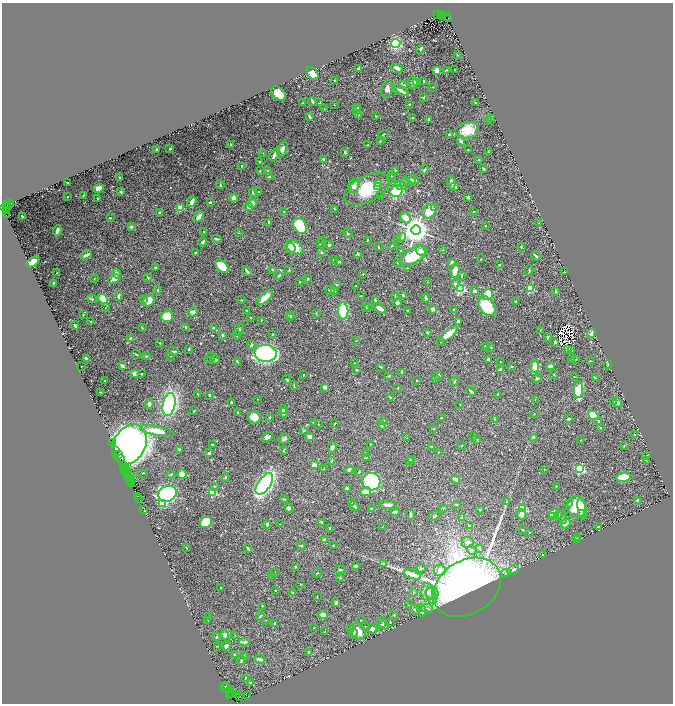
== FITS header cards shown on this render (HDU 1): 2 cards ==
NAXIS1  =                 1342
NAXIS2  =                 1403

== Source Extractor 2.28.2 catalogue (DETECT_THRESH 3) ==
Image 1342 x 1403 px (HDU 1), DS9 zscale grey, zoomed out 1/2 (1 PNG px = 2 x 2 image px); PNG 675 x 706 px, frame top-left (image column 2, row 1402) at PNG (2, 3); each listed source drawn as its Kron ellipse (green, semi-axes under 4 px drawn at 4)
Background 2.89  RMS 0.025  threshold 0.0744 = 3 sigma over >= 5 px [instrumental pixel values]
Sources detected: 657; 80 cannot appear on this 1/2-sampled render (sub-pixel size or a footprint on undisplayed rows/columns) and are neither listed nor drawn; of the other 577, the 500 brightest by FLUX_AUTO listed and drawn (77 fainter detections omitted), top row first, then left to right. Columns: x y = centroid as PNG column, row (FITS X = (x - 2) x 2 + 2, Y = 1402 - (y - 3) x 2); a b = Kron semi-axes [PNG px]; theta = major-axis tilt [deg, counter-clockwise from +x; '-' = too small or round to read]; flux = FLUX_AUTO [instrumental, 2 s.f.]
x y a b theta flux
438 15 2 1 - 520
441 15 2 1 - 400
442 17 3 1 - 690
446 17 4 2 - 920
448 19 3 2 - 890
396 43 5 4 - 290
421 49 4 2 - 13
457 55 2 2 - 2.7
397 68 6 3 -21 24
359 69 3 2 - 22
447 70 3 2 - 5.2
454 70 2 1 - 2.1
437 71 2 2 - 120
312 73 7 5 -51 44
334 81 2 1 - 3
423 81 2 2 - 4.7
413 82 6 5 - 17
417 83 2 2 - 40
404 85 4 3 - 5.4
433 87 3 2 - 2.3
387 89 9 5 80 22
401 91 8 3 -29 25
279 93 8 6 -40 64
424 98 3 3 - 5.5
312 101 4 2 - 11
303 103 2 2 - 4.3
320 103 3 2 - 4.2
476 103 2 2 - 3.4
409 104 2 2 - 5.6
334 105 2 1 - 2.2
357 108 2 2 - 3.7
324 109 4 3 - 4
356 110 3 3 - 12
359 115 3 2 - 2.1
376 116 3 2 - 2.2
309 117 4 2 - 12
413 118 2 2 - 7.3
491 118 3 3 - 3.6
429 119 3 2 - 6.7
488 120 4 3 - 4.2
467 130 12 8 11 110
449 134 2 2 - 9.9
383 135 5 2 - 4.3
380 141 3 2 - 3.3
461 141 5 4 - 9.9
231 145 3 2 - 2.8
368 145 2 2 - 3.6
170 149 2 2 - 8
282 149 8 5 69 21
156 150 4 2 - 6.3
468 150 3 2 - 3.6
345 152 3 2 - 5.7
488 152 3 2 - 4.7
263 153 2 2 - 2.1
275 154 7 3 63 28
323 159 3 2 - 8.9
479 160 2 2 - 5.3
260 162 4 2 - 5.9
241 166 3 2 - 3.5
484 169 2 2 - 21
395 170 3 2 - 2.2
424 170 5 4 - 6.8
260 171 3 2 - 2.7
267 171 3 2 - 2.6
391 176 2 2 - 2.7
270 177 3 2 - 7.7
120 178 3 2 - 6.1
391 178 4 2 - 4.3
412 179 7 2 -20 25
412 181 2 2 - 19
405 182 5 4 - 6.9
451 182 7 3 -85 22
67 183 2 2 - 3.6
378 184 3 3 - 22
220 185 4 3 - 4.7
401 185 6 4 -25 14
354 186 7 5 75 21
377 187 3 2 - 37
455 187 3 2 - 26
99 188 5 4 - 23
367 189 24 13 27 200
397 191 6 5 - 210
121 192 3 2 - 7.7
258 192 3 2 - 5
253 193 4 3 - 7.6
83 195 3 2 - 2.8
381 195 4 2 - 4.1
68 197 2 1 - 3.1
468 197 4 3 - 6
234 198 4 4 - 17
98 199 2 2 - 5.9
192 201 6 3 68 24
210 202 3 2 - 6.7
9 204 4 2 - 1100
252 204 4 3 - 36
7 205 2 1 - 730
6 207 6 2 9 1600
249 207 4 4 - 22
434 207 4 3 - 4
180 208 4 3 - 50
335 209 2 1 - 2.2
6 210 3 2 - 1700
284 211 2 2 - 2.8
429 211 8 6 46 80
474 211 3 2 - 3.5
159 213 4 3 - 7.8
6 215 2 1 - 2700
22 216 3 2 - 9.4
199 217 6 4 50 19
110 218 4 2 - 3.9
406 218 6 5 - 43
269 222 4 3 - 11
539 223 2 2 - 2.1
300 226 8 6 -58 270
485 226 2 2 - 2.2
131 227 3 2 - 11
57 230 5 2 - 30
416 230 5 4 - 7600
204 232 3 2 - 3.4
239 233 3 2 - 2.1
348 233 5 2 - 3.6
402 237 4 3 - 19
217 239 4 2 - 8.2
323 240 2 2 - 2.1
367 240 4 2 - 2.8
397 240 3 3 - 4.5
203 242 5 4 - 7.2
320 244 3 3 - 3.7
329 245 2 2 - 8.1
391 245 2 2 - 3.1
295 247 10 6 -32 120
378 247 3 2 - 3.3
521 247 4 2 - 3.1
291 248 5 5 - 27
401 250 3 2 - 5.1
443 250 4 3 - 7.8
421 251 6 3 -46 15
322 252 3 3 - 6.1
195 253 3 2 - 3.7
357 254 3 3 - 5
86 255 6 2 23 19
413 256 15 7 30 170
536 256 5 2 - 12
334 259 2 2 - 2.8
481 259 3 2 - 2.7
33 262 7 4 36 73
339 262 3 3 - 8.9
452 262 3 2 - 9.3
398 263 2 2 - 2.5
499 265 3 2 - 2.8
222 266 8 5 -44 110
155 268 2 2 - 4.3
407 268 3 2 - 3.4
272 269 3 3 - 4.6
289 270 4 2 - 4.2
529 270 5 2 - 5.7
247 271 5 2 - 20
455 271 7 3 77 57
565 272 2 2 - 4.6
57 273 3 2 - 4.2
117 274 5 4 - 24
363 274 2 2 - 5
279 275 3 2 - 7
462 276 4 2 - 4.8
148 277 3 2 - 4.4
94 278 4 2 - 2.8
114 279 6 4 25 35
307 279 2 2 - 15
300 282 3 2 - 3.3
427 282 2 2 - 2.1
54 283 2 2 - 13
336 284 3 2 - 4.2
455 284 4 3 - 11
356 286 2 2 - 3.5
460 288 3 3 - 670
530 288 3 3 - 330
158 290 2 2 - 7.3
330 290 5 2 - 10
335 291 4 2 - 6.4
475 291 2 2 - 48
556 292 2 2 - 16
488 294 5 5 - 95
403 295 2 2 - 8.6
118 296 5 3 - 8.2
361 296 2 2 - 3.1
395 296 3 2 - 2.3
265 298 10 4 40 73
425 298 4 2 - 16
92 299 5 3 - 7.2
103 299 5 4 - 96
144 299 3 2 - 3.1
241 300 2 2 - 3.3
149 301 6 5 - 78
376 301 4 3 - 8.3
516 301 4 3 - 5
397 303 4 3 - 30
487 306 11 7 -52 220
366 307 3 2 - 4.4
368 307 3 2 - 2.3
105 308 3 3 - 2.4
380 308 6 3 -29 46
433 309 2 2 - 57
454 309 4 2 - 4.5
407 310 2 2 - 3.3
247 311 3 2 - 8.5
343 311 8 5 -89 150
193 312 5 4 - 22
316 313 4 2 - 2.2
83 314 3 2 - 3
291 315 4 3 - 7.2
167 316 6 5 - 86
251 318 2 2 - 2.6
290 318 4 2 - 7.8
261 320 2 2 - 5
91 321 3 2 - 4.6
458 321 3 2 - 9.7
75 326 4 2 - 8.3
185 327 2 2 - 6.9
142 328 4 2 - 2.2
213 328 3 2 - 7.6
239 330 6 3 74 6.4
540 330 3 2 - 2.3
427 332 2 2 - 5.4
591 333 4 4 - 18
272 334 3 2 - 5.3
449 334 11 3 39 110
222 335 3 3 - 6.6
237 336 4 3 - 4.6
547 337 4 3 - 8
131 339 4 3 - 18
356 341 3 2 - 2.1
441 341 3 2 - 3.8
555 342 2 2 - 9.6
160 343 2 2 - 2.9
251 345 5 3 - 9
485 346 2 2 - 3.1
491 347 3 3 - 3.6
189 349 3 2 - 3.9
567 350 3 2 - 3.9
173 351 5 2 - 9.5
571 351 2 2 - 11
266 353 11 8 -5 930
136 354 4 2 - 4.5
146 356 4 3 - 5.9
171 356 3 2 - 2.2
86 358 3 2 - 12
210 358 5 2 - 3.9
215 359 5 3 - 18
488 359 3 3 - 9.5
576 359 3 2 - 2.2
571 360 3 2 - 6.2
500 361 2 2 - 2.2
590 361 3 2 - 2.5
238 362 4 3 - 4.4
354 363 2 2 - 2.6
608 365 4 2 - 2.5
82 366 2 1 - 2.8
122 366 4 2 - 17
512 366 4 3 - 3
550 366 4 2 - 16
381 367 3 2 - 5.4
535 367 6 3 86 69
357 370 4 2 - 5.6
501 370 4 3 - 33
402 372 4 3 - 3.4
134 373 3 2 - 37
141 373 2 2 - 3.9
303 375 2 2 - 4.2
439 375 3 3 - 8.2
554 375 4 2 - 3.5
389 376 3 2 - 3.9
574 377 2 2 - 2.2
436 378 3 3 - 5.8
537 378 5 3 - 5.5
595 378 3 2 - 9.4
287 380 4 3 - 5.5
104 381 2 1 - 2.9
417 381 2 2 - 4.1
454 382 4 3 - 5.6
294 386 4 2 - 4.1
325 387 3 2 - 28
397 388 3 3 - 2.7
578 390 8 4 84 210
471 391 5 2 - 14
101 392 3 1 - 3.4
198 394 4 2 - 4.8
497 394 2 2 - 3.8
209 395 3 3 - 4.5
390 397 4 3 - 4
257 399 2 2 - 2.3
535 399 2 2 - 2.2
613 401 3 2 - 3.3
231 402 2 2 - 17
618 403 5 3 - 17
149 404 5 3 - 13
169 404 11 6 78 1300
460 404 2 2 - 2.8
283 409 4 3 - 6.2
194 411 3 2 - 3.2
284 412 5 3 - 14
237 413 3 2 - 4.5
534 414 3 2 - 2.8
593 415 6 3 -37 110
255 417 6 6 - 57
269 417 2 2 - 7.5
441 418 3 2 - 4.1
495 419 3 2 - 2.6
569 419 4 2 - 6.5
384 420 2 2 - 3.7
598 421 4 3 - 8.5
313 423 2 2 - 11
335 423 3 2 - 2.6
318 424 2 2 - 2.6
382 426 3 2 - 6.4
600 428 3 3 - 3.4
434 429 3 2 - 3
304 430 4 3 - 6.6
157 431 17 4 -11 86
634 434 2 2 - 4.7
473 436 2 1 - 2.4
267 437 5 4 - 20
310 437 4 3 - 31
533 437 3 2 - 7.1
407 438 2 2 - 2.4
284 439 6 4 14 11
477 439 2 2 - 2.7
580 440 2 2 - 2.6
113 442 3 1 - 160
370 444 4 2 - 2.5
129 445 21 16 60 4900
212 445 3 2 - 3.9
462 445 3 2 - 2.2
624 445 3 2 - 2.4
332 447 5 3 - 14
431 447 2 2 - 3.8
180 449 3 2 - 7
116 450 3 1 - 490
283 451 3 2 - 2.1
438 452 3 2 - 2.9
209 453 4 3 - 9.4
366 453 3 2 - 2.7
118 455 2 1 - 230
646 456 2 2 - 14
366 457 4 3 - 19
121 458 3 1 - 270
411 459 3 2 - 4
646 460 3 1 - 2.6
331 461 4 3 - 4.4
410 461 4 3 - 12
314 464 4 3 - 22
123 466 4 1 - 730
125 469 2 1 - 140
127 469 3 1 - 420
324 469 2 2 - 9.3
545 469 3 2 - 2.3
580 469 3 3 - 610
349 470 4 4 - 10
128 471 3 1 - 890
359 472 3 3 - 3.4
143 473 3 2 - 2.7
127 474 4 1 - 950
171 474 3 2 - 9.1
182 474 4 4 - 53
129 476 3 1 - 760
225 477 4 3 - 5.7
623 477 7 4 11 120
129 478 2 1 - 620
456 479 4 3 - 32
131 480 2 1 - 520
132 482 3 1 - 820
371 482 9 9 - 460
132 484 2 1 - 230
264 484 12 6 56 1900
214 486 3 2 - 3.4
556 486 2 2 - 3.4
347 489 3 3 - 28
213 492 3 3 - 190
366 492 5 4 - 73
167 494 9 7 26 1200
137 496 3 1 - 330
138 498 3 1 - 540
284 499 4 2 - 3.8
638 501 4 2 - 19
351 502 2 2 - 5.9
507 502 3 2 - 2.5
162 503 3 2 - 110
568 503 3 3 - 4.5
456 504 4 3 - 4
387 505 9 3 -1 23
354 506 5 3 - 15
576 507 11 9 -80 120
289 508 4 3 - 9.9
371 508 3 2 - 9.3
443 508 4 2 - 3.8
582 508 11 3 -81 28
522 509 3 3 - 400
143 510 2 1 - 120
480 510 2 2 - 5.7
395 512 4 3 - 12
553 513 5 3 - 63
581 513 3 3 - 3.4
410 515 5 2 - 13
521 515 5 4 - 21
559 515 4 3 - 6.4
434 516 6 3 38 6.4
462 517 3 2 - 3.5
553 517 2 2 - 5.4
562 517 7 3 -75 9.2
206 522 6 5 - 160
322 523 3 2 - 11
566 523 5 3 - 40
267 524 4 3 - 9.1
280 524 3 2 - 2.3
469 525 3 2 - 2.6
383 526 4 2 - 2.1
598 527 3 2 - 4.8
330 528 3 3 - 6.3
522 530 2 2 - 2.7
529 532 3 2 - 2.6
578 538 3 2 - 6.5
324 539 2 2 - 28
577 540 2 1 - 2.5
468 542 6 5 - 16
301 545 4 4 - 6.7
333 546 2 2 - 7.3
186 547 3 2 - 2.6
248 548 4 2 - 8.1
480 548 4 3 - 4.7
472 550 5 4 - 7.9
543 555 3 3 - 10
383 564 4 2 - 3.9
356 566 4 3 - 15
295 567 2 2 - 6.9
421 568 5 4 - 7.2
340 570 5 2 - 4.3
440 570 6 5 - 37
513 570 6 4 37 17
274 572 3 2 - 2.2
317 573 5 2 - 3
506 573 5 3 - 8.4
412 574 9 2 -20 64
272 576 2 2 - 12
340 578 2 2 - 5.5
300 584 3 2 - 2.2
467 587 36 27 32 6300
221 588 2 2 - 2.6
275 590 2 2 - 3.4
413 592 3 3 - 4.9
427 592 9 6 89 36
292 593 3 3 - 4.5
432 593 6 6 - 22
432 596 9 5 -68 27
317 597 3 2 - 2.9
336 603 4 2 - 13
409 605 4 2 - 2.9
262 606 3 2 - 2.2
427 608 6 4 -8 11
415 610 6 3 -67 6.8
422 610 7 4 -65 11
323 615 5 4 - 31
394 615 3 3 - 4.1
208 616 2 2 - 2.5
260 616 5 3 - 5.5
208 620 3 2 - 2.7
265 620 3 2 - 2.4
360 620 3 2 - 2.7
390 622 2 2 - 2.5
275 623 3 3 - 11
384 623 7 3 -65 12
382 624 3 2 - 5.1
365 627 4 3 - 3.6
314 628 3 2 - 2.8
372 629 5 5 - 17
350 630 3 3 - 4.7
325 631 4 2 - 3.9
358 631 9 6 -55 58
353 633 4 4 - 6
225 635 4 4 - 24
235 635 2 2 - 2.1
216 637 4 3 - 4.6
244 642 5 3 - 16
217 646 3 2 - 2.6
226 646 5 3 - 15
308 652 4 2 - 3
234 654 4 3 - 5.5
244 655 3 3 - 3.7
260 659 5 2 - 20
241 660 4 4 - 8.3
246 679 4 2 - 8.3
250 682 4 3 - 4.9
226 685 2 1 - 37
225 687 2 1 - 360
227 688 4 1 - 490
231 690 2 1 - 400
230 693 3 1 - 300
232 694 3 2 - 710
237 694 2 1 - 180
229 696 3 1 - 99
239 696 2 1 - 310
248 696 2 1 - 280
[77 fainter detections neither listed nor drawn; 80 sub-pixel or undisplayed-footprint detections neither listed nor drawn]